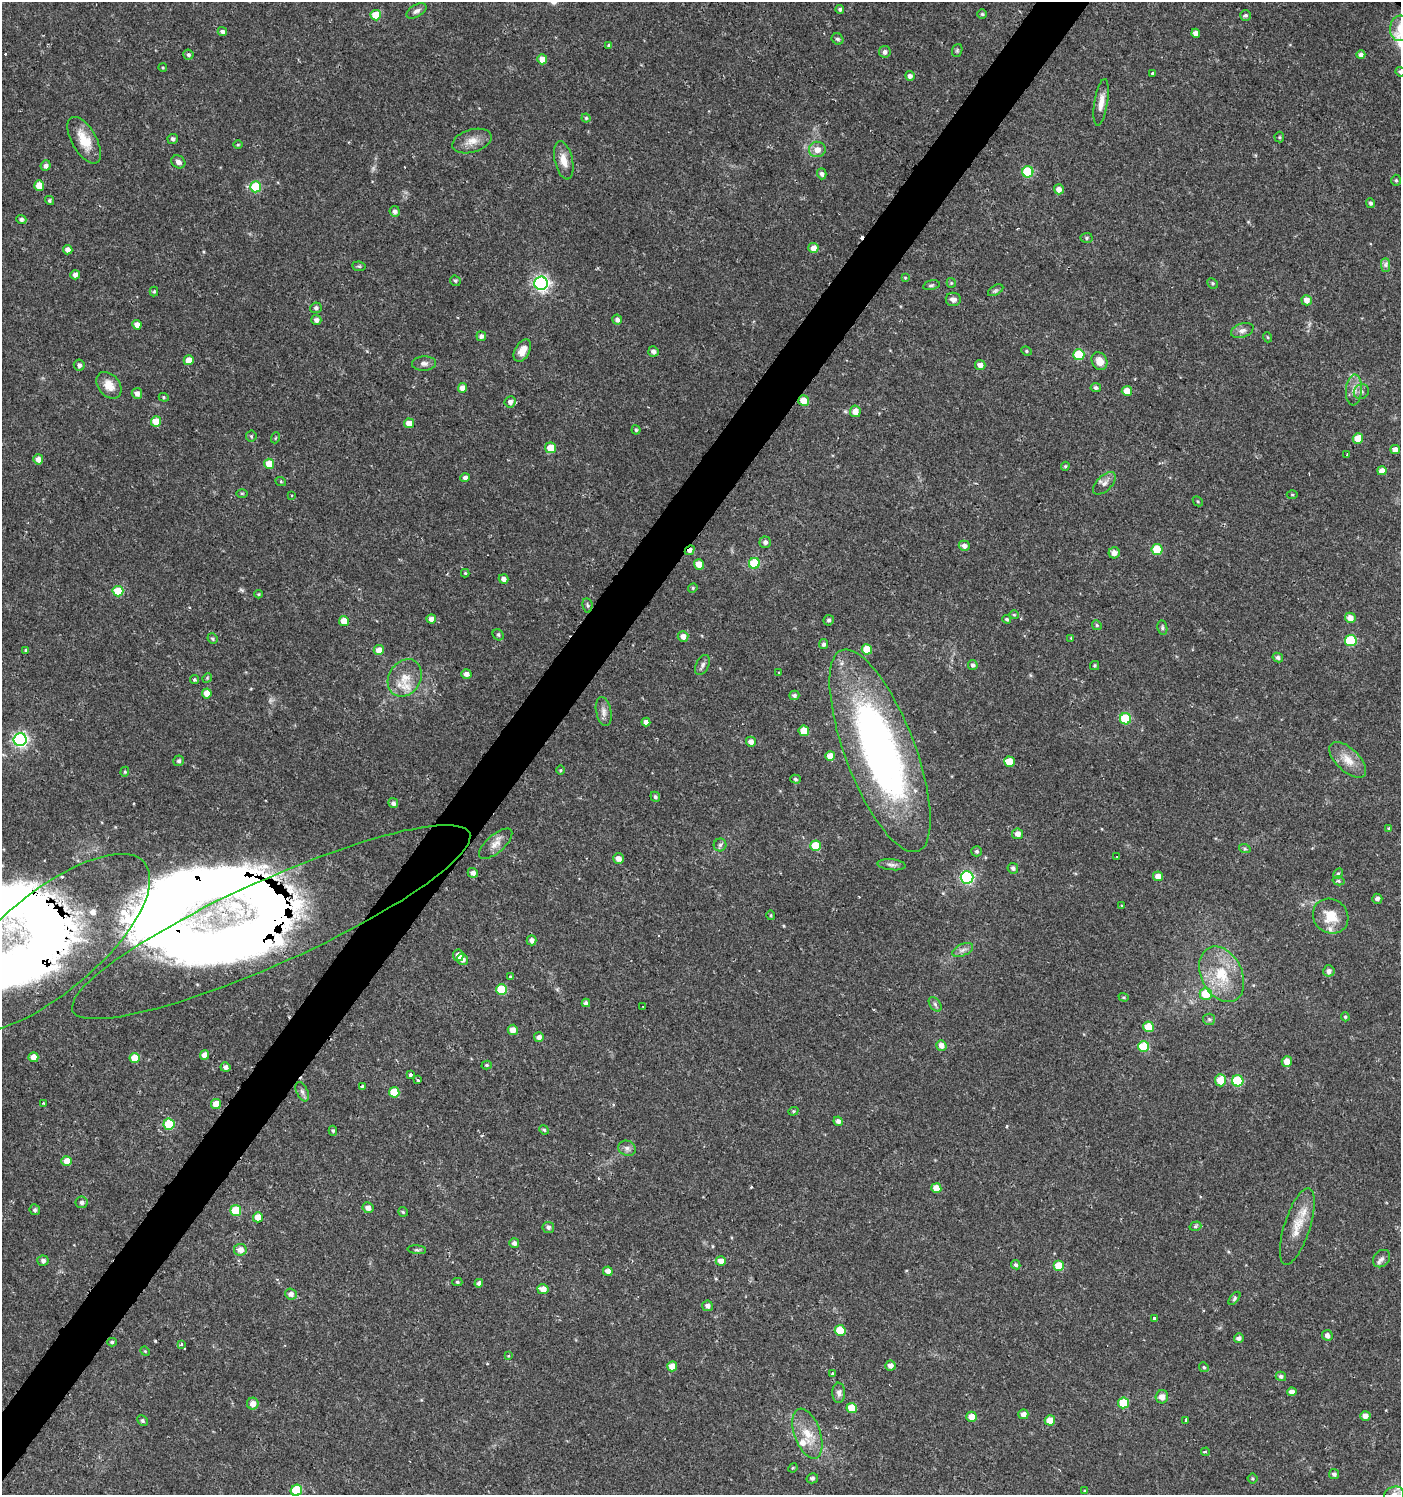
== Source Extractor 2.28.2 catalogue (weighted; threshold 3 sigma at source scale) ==
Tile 7 of 4 x 4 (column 3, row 2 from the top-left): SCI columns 3043-4441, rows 2990-4482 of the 6033 x 6002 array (HDU 1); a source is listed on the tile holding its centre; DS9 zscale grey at full resolution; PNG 1403 x 1497 px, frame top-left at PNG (2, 2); each listed source drawn as its Kron ellipse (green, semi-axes under 4 px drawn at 4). Shown black and unused: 4% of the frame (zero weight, under 2 of 3 exposures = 1% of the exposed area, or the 3 px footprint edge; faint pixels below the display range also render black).
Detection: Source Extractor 2.28.2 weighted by HDU 2 'WHT'; one run over the whole footprint, this tile lists its part. Background 0.0256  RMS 0.0039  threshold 0.0174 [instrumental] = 3 sigma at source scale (4.5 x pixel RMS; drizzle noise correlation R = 1.50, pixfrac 1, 0.0396/0.0396 arcsec/px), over >= 5 px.
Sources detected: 297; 1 too faint to see at this stretch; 3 inside a brighter object's white glare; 5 cosmic-ray / hot-pixel residue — neither listed nor drawn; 5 inside a brighter listed object's ellipse — not listed separately; the other 283 listed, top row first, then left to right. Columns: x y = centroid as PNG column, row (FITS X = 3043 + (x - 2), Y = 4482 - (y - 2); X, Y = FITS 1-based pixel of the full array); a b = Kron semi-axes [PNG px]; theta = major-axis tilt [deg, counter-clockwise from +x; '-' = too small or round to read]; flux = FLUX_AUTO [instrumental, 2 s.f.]
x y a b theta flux
840 9 4 4 - 0.86
416 11 11 6 30 1.6
982 14 5 5 - 0.62
376 15 5 5 - 9.1
1246 15 5 5 - 0.83
1400 28 13 10 85 4.1
222 31 5 4 - 0.95
1196 33 4 4 - 2.5
837 39 6 5 - 0.84
609 45 4 4 - 0.76
957 50 7 5 70 0.6
885 52 6 5 - 1.5
188 55 5 5 - 0.8
1361 55 4 4 - 1.5
542 59 5 5 - 4.1
163 68 4 3 - 0.37
1400 72 5 4 - 0.81
1152 73 3 3 - 0.95
910 76 5 4 - 1.5
1101 102 23 6 81 3.6
586 118 4 4 - 0.54
1279 137 5 5 - 0.5
173 139 5 5 - 1
84 140 26 12 -60 7.9
472 141 20 11 16 4.5
238 145 5 3 - 0.37
817 149 8 8 - 3.1
564 160 19 9 -77 4.5
178 162 7 6 - 1.5
46 166 5 5 - 1.4
1028 172 5 5 - 21
822 174 5 4 - 1.1
1396 180 5 4 - 0.55
39 185 5 5 - 5.2
256 187 5 5 - 20
1059 189 5 5 - 2.2
49 200 5 4 - 0.71
1371 203 5 4 - 0.84
395 211 5 5 - 1.3
21 219 5 4 - 1
1087 238 6 5 - 0.65
813 248 5 5 - 3.3
68 250 5 4 - 2.2
1386 265 7 4 -90 1
359 266 7 4 -7 0.56
75 275 4 4 - 1.8
905 278 4 4 - 0.35
455 281 6 4 -43 0.52
541 283 7 6 - 110
951 283 5 4 - 0.46
1213 283 6 4 -44 0.59
931 285 8 4 12 0.75
996 290 8 5 30 0.85
154 291 5 4 - 0.47
953 299 7 6 - 1.8
1307 300 5 5 - 2.7
316 308 5 5 - 1
316 320 5 5 - 1.4
617 320 5 5 - 1.4
137 325 5 4 - 2.8
1242 330 12 7 19 1.8
481 336 5 4 - 1.3
1267 337 5 3 - 0.35
522 351 12 7 60 4.1
653 351 5 5 - 1.5
1026 351 5 4 - 0.56
1079 355 5 5 - 17
189 360 5 5 - 3.6
1099 361 9 7 -63 4
424 363 12 7 3 1.7
79 365 5 5 - 1.2
980 365 5 5 - 2.1
109 385 15 10 -50 4.8
463 388 5 4 - 3.1
1096 388 5 4 - 0.99
1354 390 15 8 85 3
1127 391 5 5 - 3.9
1361 392 8 7 - 1.3
137 393 5 5 - 1.8
164 397 5 4 - 0.53
804 401 5 5 - 4.6
510 402 6 5 - 1.7
855 411 6 5 - 3.4
156 421 5 5 - 5.9
409 423 5 5 - 3.5
636 430 4 4 - 0.6
251 436 5 5 - 0.6
275 438 5 3 - 0.37
1358 438 5 5 - 5.9
550 448 5 5 - 6.3
1395 450 4 4 - 2.3
1347 455 2 2 - 0.35
38 459 5 5 - 2.6
269 464 5 5 - 7.7
1065 466 4 3 - 0.52
1382 471 5 4 - 2.5
465 478 5 4 - 1.5
281 482 5 3 - 0.36
1104 483 14 7 45 2.2
242 493 5 3 - 0.43
292 495 3 2 - 0.28
1292 495 5 3 - 0.38
1198 501 5 3 - 0.42
765 542 5 5 - 1.3
964 546 5 5 - 1.7
690 550 5 4 - 1.9
1157 550 5 5 - 11
1114 553 5 5 - 2.2
754 563 5 5 - 17
699 564 5 5 - 5.1
465 573 4 4 - 0.5
504 579 5 4 - 1.6
693 588 5 4 - 0.47
118 591 5 5 - 13
259 594 4 4 - 0.43
587 605 7 5 -82 0.73
1014 615 4 4 - 0.39
1350 618 5 5 - 2.8
431 619 5 4 - 2.1
1007 619 4 4 - 0.55
829 620 5 5 - 0.9
344 621 5 5 - 4.9
1097 625 5 4 - 0.57
1162 628 7 5 -83 0.75
498 635 6 5 - 0.56
683 636 5 5 - 2.4
1071 638 4 4 - 0.34
212 639 5 5 - 0.63
1351 641 6 5 - 25
824 644 5 4 - 1
867 649 5 5 - 7
26 650 3 3 - 0.43
379 650 5 5 - 3.7
1278 657 5 4 - 0.93
702 665 11 6 64 1.4
973 665 5 5 - 0.92
1095 666 4 4 - 0.57
779 673 3 3 - 0.32
466 674 5 5 - 1.9
207 678 5 4 - 0.4
405 678 20 16 58 7.6
194 680 4 4 - 0.62
207 693 5 5 - 3.8
794 695 5 4 - 0.93
604 711 15 7 -78 2.2
1126 719 6 5 - 20
646 722 4 4 - 1.6
804 731 5 5 - 7.7
20 740 6 6 - 89
751 742 5 5 - 2
880 751 108 35 -69 170
830 756 5 5 - 4.2
1348 760 23 11 -44 5.4
179 761 5 5 - 0.94
1009 762 5 5 - 6.3
561 770 5 3 - 0.4
125 772 5 4 - 0.47
795 779 5 4 - 0.68
655 797 5 4 - 0.82
393 803 5 5 - 1.3
1389 829 3 3 - 0.94
1018 834 5 5 - 2.5
496 844 21 9 41 3.4
720 845 6 6 - 0.94
815 846 5 5 - 11
1245 849 6 4 -18 0.52
977 851 5 5 - 0.77
1117 857 3 2 - 0.25
618 858 5 5 - 2.3
892 865 14 5 -6 1.4
1013 868 5 5 - 1.1
473 873 5 5 - 1.7
1338 874 6 4 62 0.61
1158 876 5 5 - 3
967 877 6 6 - 57
1339 881 6 4 -16 0.64
1377 899 5 5 - 1.2
1121 906 3 3 - 0.51
771 915 5 3 - 0.39
1331 916 18 16 -42 7.9
271 922 217 42 24 310
532 940 5 5 - 1.6
49 943 125 50 40 210
963 950 11 5 25 1.6
458 955 5 5 - 3
462 959 5 5 - 1.9
1329 971 5 5 - 1.5
1222 974 29 20 -64 16
510 976 3 2 - 0.45
501 990 5 5 - 16
1206 994 6 6 - 11
1124 997 5 4 - 0.45
586 1003 4 4 - 1.2
935 1004 8 5 -54 0.95
643 1006 3 3 - 0.8
1345 1017 4 3 - 0.47
1209 1019 6 5 - 0.75
1148 1027 5 5 - 10
513 1030 5 5 - 3.2
539 1037 5 5 - 1.8
941 1045 5 5 - 2.1
1144 1047 5 5 - 20
204 1055 5 4 - 3.7
33 1057 5 5 - 3.2
135 1058 5 5 - 7.8
1287 1061 5 5 - 3.5
487 1065 5 4 - 0.52
225 1067 5 4 - 1.4
410 1075 3 3 - 7
418 1080 3 3 - 1.4
1220 1080 6 5 - 6.8
1238 1081 6 5 - 22
362 1087 4 4 - 1.4
302 1092 10 5 -65 1.2
394 1092 5 5 - 10
43 1103 4 3 - 0.5
216 1104 5 5 - 6
793 1111 5 4 - 0.46
838 1121 5 4 - 1.6
169 1124 5 5 - 18
544 1130 5 4 - 0.57
333 1131 5 4 - 0.62
627 1148 9 7 -25 1.5
67 1161 5 5 - 4.7
936 1188 5 5 - 4.8
82 1202 6 6 - 1.1
368 1208 5 5 - 2
35 1210 5 5 - 0.93
236 1210 5 5 - 13
403 1212 5 5 - 0.55
258 1217 5 5 - 4.1
1195 1226 6 4 17 0.8
1297 1226 40 13 72 8.9
548 1227 6 5 - 1.2
514 1243 5 4 - 1.2
240 1250 6 6 - 2.9
417 1250 9 3 -4 0.63
1382 1259 9 7 46 1.6
43 1261 5 5 - 1.3
721 1261 5 5 - 2.9
1016 1265 5 4 - 0.78
1059 1266 5 5 - 13
608 1271 5 4 - 2.1
457 1282 5 4 - 0.51
479 1283 4 4 - 1.4
543 1289 5 5 - 3.3
291 1294 6 5 - 1.7
1234 1298 8 4 50 0.66
707 1306 5 5 - 1.5
1154 1319 4 3 - 2
840 1330 5 5 - 11
1327 1335 5 5 - 1.6
1239 1338 5 5 - 1.3
112 1342 5 4 - 0.61
181 1344 4 3 - 0.83
145 1351 5 4 - 0.38
508 1356 4 4 - 0.33
672 1366 5 5 - 4.6
890 1366 5 5 - 1.9
1204 1367 5 4 - 0.52
832 1374 3 3 - 2.1
1281 1376 5 4 - 0.96
1292 1392 4 4 - 1.9
839 1393 10 6 88 1.6
1162 1397 6 6 - 2.3
1123 1403 5 5 - 13
253 1404 6 6 - 2.7
852 1408 5 5 - 7.3
1023 1414 5 5 - 1.9
1365 1416 5 4 - 2.4
972 1417 5 5 - 4.3
142 1420 6 5 - 0.79
1050 1420 5 5 - 5.9
1186 1420 3 3 - 1.1
807 1434 26 13 -71 8
1205 1452 4 4 - 0.41
793 1468 5 4 - 0.42
1334 1474 5 5 - 1.1
812 1478 6 5 - 0.96
1252 1479 5 5 - 0.52
296 1490 6 5 - 17
1085 1491 4 4 - 0.46
1394 1494 10 7 19 2.6
Overlapping masked pixels (flux is a lower limit): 4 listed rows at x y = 804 401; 690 550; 271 922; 49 943
Isophote crosses this tile's border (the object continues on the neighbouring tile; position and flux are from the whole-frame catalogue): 5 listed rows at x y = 1400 28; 1400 72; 49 943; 296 1490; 1394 1494